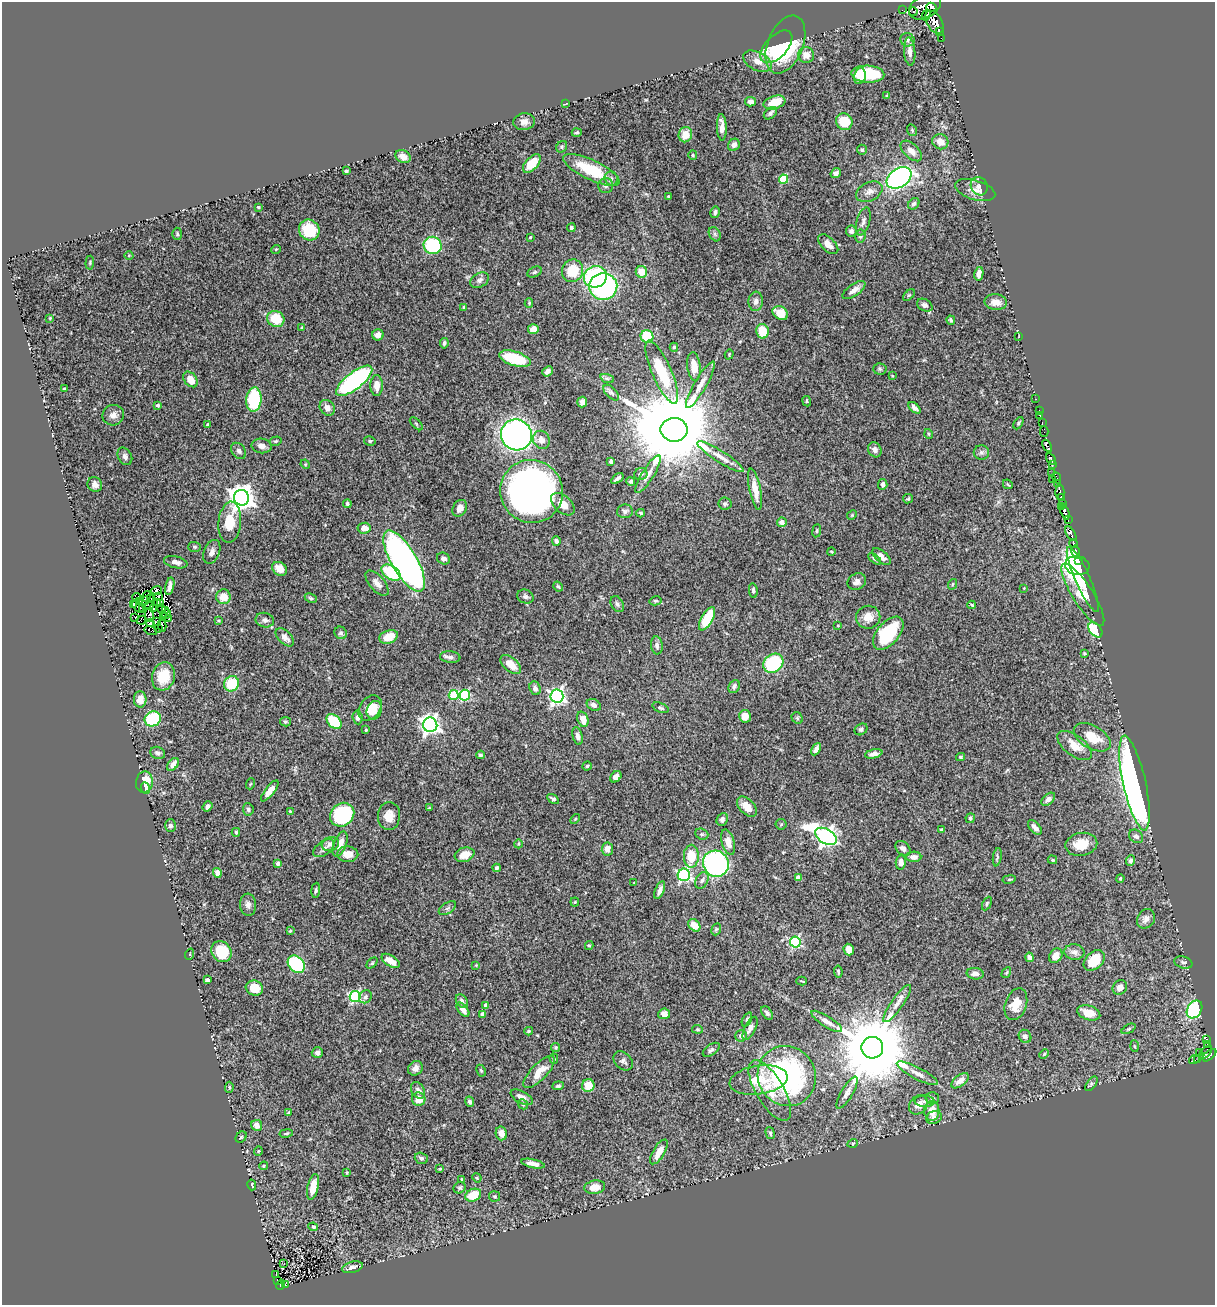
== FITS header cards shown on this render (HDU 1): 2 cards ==
NAXIS1  =                 1213
NAXIS2  =                 1303

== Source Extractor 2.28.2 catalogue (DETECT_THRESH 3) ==
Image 1213 x 1303 px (HDU 1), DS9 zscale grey, 1 PNG px = 1 image px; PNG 1217 x 1307 px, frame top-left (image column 1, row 1303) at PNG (2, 2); each listed source drawn as its Kron ellipse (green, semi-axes under 4 px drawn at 4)
Background 0.745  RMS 0.032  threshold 0.0946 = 3 sigma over >= 5 px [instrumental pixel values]
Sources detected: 449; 8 with non-positive FLUX_AUTO (blend fragments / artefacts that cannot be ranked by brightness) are neither listed nor drawn; the other 441 listed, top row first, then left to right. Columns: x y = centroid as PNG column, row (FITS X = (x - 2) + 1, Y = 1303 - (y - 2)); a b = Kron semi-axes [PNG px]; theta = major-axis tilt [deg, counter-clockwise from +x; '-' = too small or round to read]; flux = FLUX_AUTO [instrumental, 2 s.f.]
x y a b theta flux
925 7 17 11 29 2400
931 7 5 4 - 590
902 10 3 2 - 4.5
913 11 4 3 - 69
926 15 5 3 - 210
934 22 12 7 -58 740
940 31 4 3 - 16
941 38 2 2 - 4.7
907 40 7 6 - 5.9
785 44 30 17 68 160
776 47 20 11 46 82
910 52 14 5 -86 12
806 55 8 8 - 18
757 61 15 9 -27 20
868 74 16 8 -3 120
860 76 8 5 78 63
887 96 3 3 - 3.4
751 102 5 4 - 9.5
774 102 11 6 18 38
566 103 3 2 - 1.3
770 113 7 5 41 5.8
524 122 11 8 9 11
844 122 8 8 - 66
722 127 13 5 -88 17
912 130 6 4 -69 2.9
577 132 5 4 - 2.8
685 135 8 6 75 29
940 142 8 7 - 20
734 145 6 5 - 10
562 147 6 5 - 3.4
862 150 5 5 - 4.5
911 151 13 7 -43 16
693 155 5 4 - 2.4
403 157 8 6 -25 17
532 163 11 6 47 36
591 170 31 10 -25 85
346 171 3 3 - 2.9
836 173 5 4 - 6.4
611 178 7 6 - 6
899 178 13 9 33 540
784 179 5 4 - 98
606 186 7 7 - 6.4
979 186 9 8 - 9.4
975 190 21 9 -17 21
869 192 14 9 27 13
668 196 3 2 - 2.3
914 204 6 5 - 6.3
258 207 3 3 - 3.3
715 212 6 4 76 5.1
863 221 14 6 73 9.5
571 228 4 4 - 4.3
309 230 11 10 - 64
851 231 5 5 - 6.8
177 234 6 5 - 3.1
715 234 7 5 -61 4.9
860 236 6 5 - 4.4
530 237 3 2 - 2
828 244 12 7 -44 20
433 245 9 8 - 140
276 249 5 3 - 1.6
129 255 4 3 - 1.5
90 263 7 3 85 1.9
572 271 11 10 - 63
534 272 7 5 27 3.7
641 272 6 5 - 31
979 274 7 4 78 12
595 277 12 10 25 200
480 280 10 7 29 7.8
603 287 14 13 - 460
854 290 13 6 35 13
909 295 7 4 44 3.2
756 301 9 7 86 8.8
996 302 11 8 -6 18
529 303 4 4 - 2.4
925 305 8 6 -30 7.1
464 307 4 3 - 4.2
780 313 8 6 -30 38
50 318 4 3 - 1.6
276 319 9 8 - 59
951 320 5 3 - 4
302 328 4 4 - 2.5
533 329 5 5 - 16
762 331 7 6 - 49
378 335 5 5 - 12
647 336 6 6 - 75
1019 337 2 2 - 11
444 343 5 4 - 4.4
674 347 4 4 - 3.6
729 354 5 4 - 2
515 359 16 7 -17 98
694 366 14 6 -83 25
880 369 6 5 - 3.8
547 371 6 4 40 7
662 372 34 9 -66 91
893 376 4 2 - 1.5
607 378 7 4 -19 4.4
190 379 9 6 -51 25
354 381 22 8 38 340
377 385 10 6 -90 19
700 385 26 6 60 21
64 389 3 3 - 4.2
611 393 10 5 -47 5.4
1036 399 2 2 - 6.8
254 400 12 7 85 150
807 401 5 4 - 2.8
582 402 5 5 - 9.2
158 405 4 3 - 3.1
327 408 8 7 - 12
914 408 7 4 -43 7.6
1039 410 3 2 - 7
113 415 11 10 - 13
1040 416 3 2 - 13
1042 422 2 2 - 4.4
1018 423 7 4 60 3.3
416 424 8 3 -45 2.5
208 425 3 3 - 5.6
674 430 13 12 - 38000
1044 431 5 2 - 10
929 434 5 3 - 1.8
516 435 16 15 - 830
541 440 9 8 - 17
276 441 6 4 16 3.2
370 441 6 4 -12 4.2
262 446 10 7 -8 11
1047 446 6 4 -61 540
875 450 8 6 -65 8.6
239 451 9 6 -50 6.2
981 452 8 7 - 6.3
125 456 9 6 -61 7.6
720 457 27 6 -33 21
1051 459 6 3 -57 89
611 462 4 3 - 7.2
305 464 5 4 - 2.2
1053 465 2 2 - 10
1052 473 3 2 - 7.1
641 474 6 6 - 5.6
648 474 22 6 58 17
617 478 7 3 38 5.3
1057 478 5 3 - 18
1053 479 2 2 - 6.4
631 481 4 4 - 4.2
95 484 7 7 - 10
883 484 5 4 - 6.6
1008 484 5 3 - 2.2
1058 484 4 3 - 43
755 489 21 5 -79 29
532 491 32 31 - 1300
1060 492 7 4 -90 260
241 498 8 7 - 2200
1061 498 4 3 - 250
908 499 5 4 - 2.7
1063 503 3 3 - 48
347 504 4 3 - 3.3
563 504 14 8 -43 25
725 504 6 6 - 4.4
1062 507 2 2 - 37
460 508 9 7 59 16
625 511 8 7 - 5.7
1065 512 7 3 -69 390
641 513 4 3 - 2.8
852 515 5 4 - 2.1
1068 520 2 2 - 11
230 522 20 11 84 54
782 522 5 4 - 9.5
364 528 6 5 - 18
817 531 6 3 82 2.5
1071 533 8 3 -59 480
556 541 5 4 - 5.2
1073 543 4 3 - 130
195 547 6 5 - 3.3
831 551 4 2 - 1.5
212 552 12 8 68 9.8
1076 552 7 3 -76 23
882 557 11 5 -41 13
443 559 7 5 -26 7.7
875 559 8 4 -37 4
404 561 35 12 -59 1300
1078 561 3 3 - 100
176 562 12 6 -13 9.5
1077 566 12 9 -14 560
280 569 8 6 -39 23
391 573 11 6 -36 120
1083 580 35 7 -66 150
857 582 9 8 - 10
377 583 15 7 -50 14
953 584 5 3 - 1.9
170 586 9 4 78 8.8
558 587 5 3 - 2.8
1024 588 3 3 - 1.4
156 590 5 3 - 3.2
753 591 7 4 -84 4.6
1083 595 36 10 -57 68
146 596 5 2 - 0.27
159 596 4 2 - 1.9
525 596 8 7 - 5.7
136 597 4 2 - 3
223 597 7 7 - 27
151 598 4 2 - 3.5
311 598 6 4 -27 3.2
146 600 3 2 - 0.9
140 601 3 2 - 2.6
655 601 6 4 12 3.1
157 602 3 2 - 1.3
133 604 2 2 - 8.3
161 604 3 2 - 3.2
617 604 8 6 -62 5.9
972 605 4 3 - 2.5
149 606 4 2 - 0.16
138 607 7 3 -47 8.1
142 608 3 2 - 2.7
162 608 2 2 - 2.5
154 609 3 2 - 8.4
166 610 3 2 - 1.3
167 614 5 2 - 3.2
149 615 6 3 -89 1.2
163 616 3 2 - 4.1
135 617 2 2 - 3.6
868 617 12 11 - 24
169 619 3 2 - 1.1
707 619 13 5 60 77
141 620 5 2 - 2.6
265 620 9 7 -15 8.4
156 621 4 2 - 0.73
219 621 4 3 - 2.3
150 623 4 3 - 6.5
162 625 6 2 -77 2
838 625 4 2 - 1.5
158 629 3 2 - 2
1095 630 9 5 -49 130
151 631 6 2 -17 6.3
341 633 6 6 - 4.8
888 633 19 11 49 110
285 637 11 6 -44 12
389 637 9 6 19 32
657 645 9 6 -84 8
1084 653 3 2 - 2.2
450 657 10 5 -6 6.9
773 663 11 9 38 160
511 665 12 6 -41 27
163 676 14 11 73 51
231 684 8 7 - 69
734 686 7 5 65 6.6
535 688 7 5 -69 8.6
454 695 5 5 - 93
465 695 5 5 - 160
557 696 6 6 - 620
140 699 8 6 -89 20
594 705 7 5 -29 9
370 708 14 10 51 36
660 708 9 4 -21 4.4
374 710 9 7 70 17
745 716 6 6 - 19
357 717 7 5 -84 7.1
797 718 6 5 - 3.2
153 719 8 7 - 180
583 719 8 5 -71 23
334 721 9 6 -45 83
285 722 5 4 - 3.5
430 725 7 7 - 930
861 729 7 5 34 5
366 730 3 3 - 2.8
577 736 9 5 -76 7.5
1092 737 20 11 -30 47
1075 746 20 10 -37 30
816 749 6 4 62 9.4
158 753 7 6 - 6.3
874 754 9 4 13 10
481 755 4 3 - 3.7
960 757 4 3 - 2.8
173 764 7 4 54 13
587 766 4 4 - 2.7
616 777 6 5 - 10
144 782 11 8 80 37
1134 783 48 11 -78 1200
250 784 5 3 - 2
145 788 6 4 -69 9
270 791 13 4 52 16
553 799 6 4 -31 4.6
1048 799 8 5 42 8.9
208 806 5 4 - 8.6
747 807 12 7 -46 23
429 808 4 3 - 1.9
248 809 6 5 - 5.5
290 811 3 3 - 1.7
342 815 13 11 42 180
389 816 14 11 86 23
970 818 5 4 - 4.9
575 819 6 3 46 2.2
722 819 6 5 - 6.2
781 824 5 5 - 2.4
170 826 6 5 - 6.6
1035 827 9 5 -46 9.3
942 830 4 3 - 3.2
236 832 4 3 - 2.6
702 834 7 5 -21 3.9
826 836 12 7 -31 1100
1136 836 8 6 -39 6.4
728 842 13 6 -75 21
330 844 9 7 17 8.9
340 844 13 6 68 19
518 844 4 3 - 1.9
1081 844 16 11 11 42
324 848 12 6 36 9.6
903 848 8 6 -44 7.9
607 849 6 5 - 15
348 854 10 8 -1 21
465 855 10 7 18 24
691 856 11 7 88 48
914 857 7 5 0 11
997 857 9 4 80 4.2
1052 860 5 3 - 2.2
1130 861 5 4 - 6.9
901 862 7 5 82 12
278 863 4 4 - 7.7
716 864 13 12 - 430
497 868 4 3 - 4.2
217 873 5 4 - 12
684 875 6 6 - 400
798 877 4 4 - 17
1120 878 4 3 - 2.2
1009 879 7 3 9 2.2
702 880 9 6 61 7.7
634 883 2 2 - 1.2
316 890 7 4 85 3.9
660 890 9 4 68 11
575 902 4 4 - 2.1
987 903 7 4 64 3
248 905 11 8 -86 9
447 908 10 5 33 4.9
1146 919 10 8 56 13
694 925 7 5 -48 27
716 929 6 4 68 2.9
290 931 4 2 - 1.8
795 942 5 5 - 260
589 946 4 4 - 2.3
849 950 6 5 - 17
221 952 11 9 -53 57
1074 952 10 8 -6 11
190 954 6 3 71 2.1
1056 956 8 6 52 18
1029 957 5 4 - 7.1
1094 960 12 8 44 52
391 961 10 5 -33 21
1183 962 9 6 -16 5.5
372 963 6 4 45 2.8
296 964 9 7 -45 180
476 965 4 4 - 1.7
838 972 6 3 -81 2.8
1006 973 5 3 - 2.4
975 974 8 5 -8 11
207 980 4 4 - 8.8
802 981 5 2 - 1.7
254 988 9 7 -18 33
1120 988 8 7 - 13
355 997 6 5 - 240
365 997 7 6 - 5
462 1001 7 5 -55 7.9
897 1003 22 6 55 17
1016 1004 16 10 70 36
486 1005 4 4 - 14
1194 1009 9 7 58 240
463 1010 8 4 -51 13
767 1013 7 5 -51 5.9
1089 1013 12 7 -17 31
482 1014 4 3 - 11
664 1014 6 5 - 13
747 1020 7 4 65 3.8
827 1021 18 5 -32 15
750 1028 13 5 63 12
697 1029 5 3 - 2.2
1128 1029 8 4 27 3.3
529 1031 4 3 - 2.8
741 1036 6 5 - 7
1025 1036 7 6 - 7.6
1207 1040 3 3 - 69
1207 1044 4 3 - 130
1134 1046 5 3 - 2.4
556 1047 4 4 - 2.9
872 1048 11 11 - 30000
711 1050 10 5 35 5.8
1205 1052 8 4 45 19
317 1053 5 5 - 7.7
1200 1053 3 2 - 15
1044 1054 5 4 - 2.8
1209 1055 8 3 39 350
554 1059 5 4 - 2.6
1194 1059 6 3 30 14
1198 1060 3 3 - 0.021
623 1061 11 8 -44 7.7
415 1068 8 6 40 11
481 1071 6 4 -62 3
539 1072 21 8 46 30
917 1073 23 6 -28 17
787 1076 30 28 -57 430
759 1080 29 14 8 51
960 1081 10 5 38 15
1091 1084 8 4 53 4.1
558 1086 6 4 7 4.8
588 1086 6 6 - 32
229 1087 5 4 - 2.8
418 1090 9 6 -59 7.6
770 1090 34 14 -59 52
847 1093 18 6 59 11
522 1097 12 6 -28 12
932 1098 7 6 - 5.5
419 1099 7 6 - 25
925 1101 10 5 -1 6.5
470 1102 5 4 - 5.7
523 1104 5 4 - 2.9
918 1105 10 8 46 16
932 1111 10 7 -89 29
289 1113 4 3 - 6.5
934 1118 8 6 17 6.1
257 1125 6 5 - 13
286 1133 7 3 9 2.7
501 1133 7 5 -76 13
770 1133 6 4 -74 4
241 1137 6 5 - 3.2
853 1143 5 3 - 1.9
258 1151 5 3 - 1.7
659 1152 14 6 59 24
421 1158 7 5 -18 6
533 1164 12 4 -12 12
264 1166 4 4 - 2.3
440 1169 4 3 - 1.9
347 1173 3 3 - 2.1
477 1178 5 3 - 2.1
462 1179 3 3 - 1.9
252 1185 5 4 - 2.7
313 1187 13 5 78 35
595 1187 10 6 9 23
460 1188 6 5 - 4.2
473 1195 8 6 24 45
495 1196 5 5 - 3.5
313 1227 5 4 - 2.7
284 1263 3 2 - 1.9
352 1267 10 5 15 9.4
276 1275 2 2 - 2.6
277 1281 4 2 - 7
281 1285 5 3 - 46
286 1285 4 3 - 2.9
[8 non-positive-flux detections neither listed nor drawn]